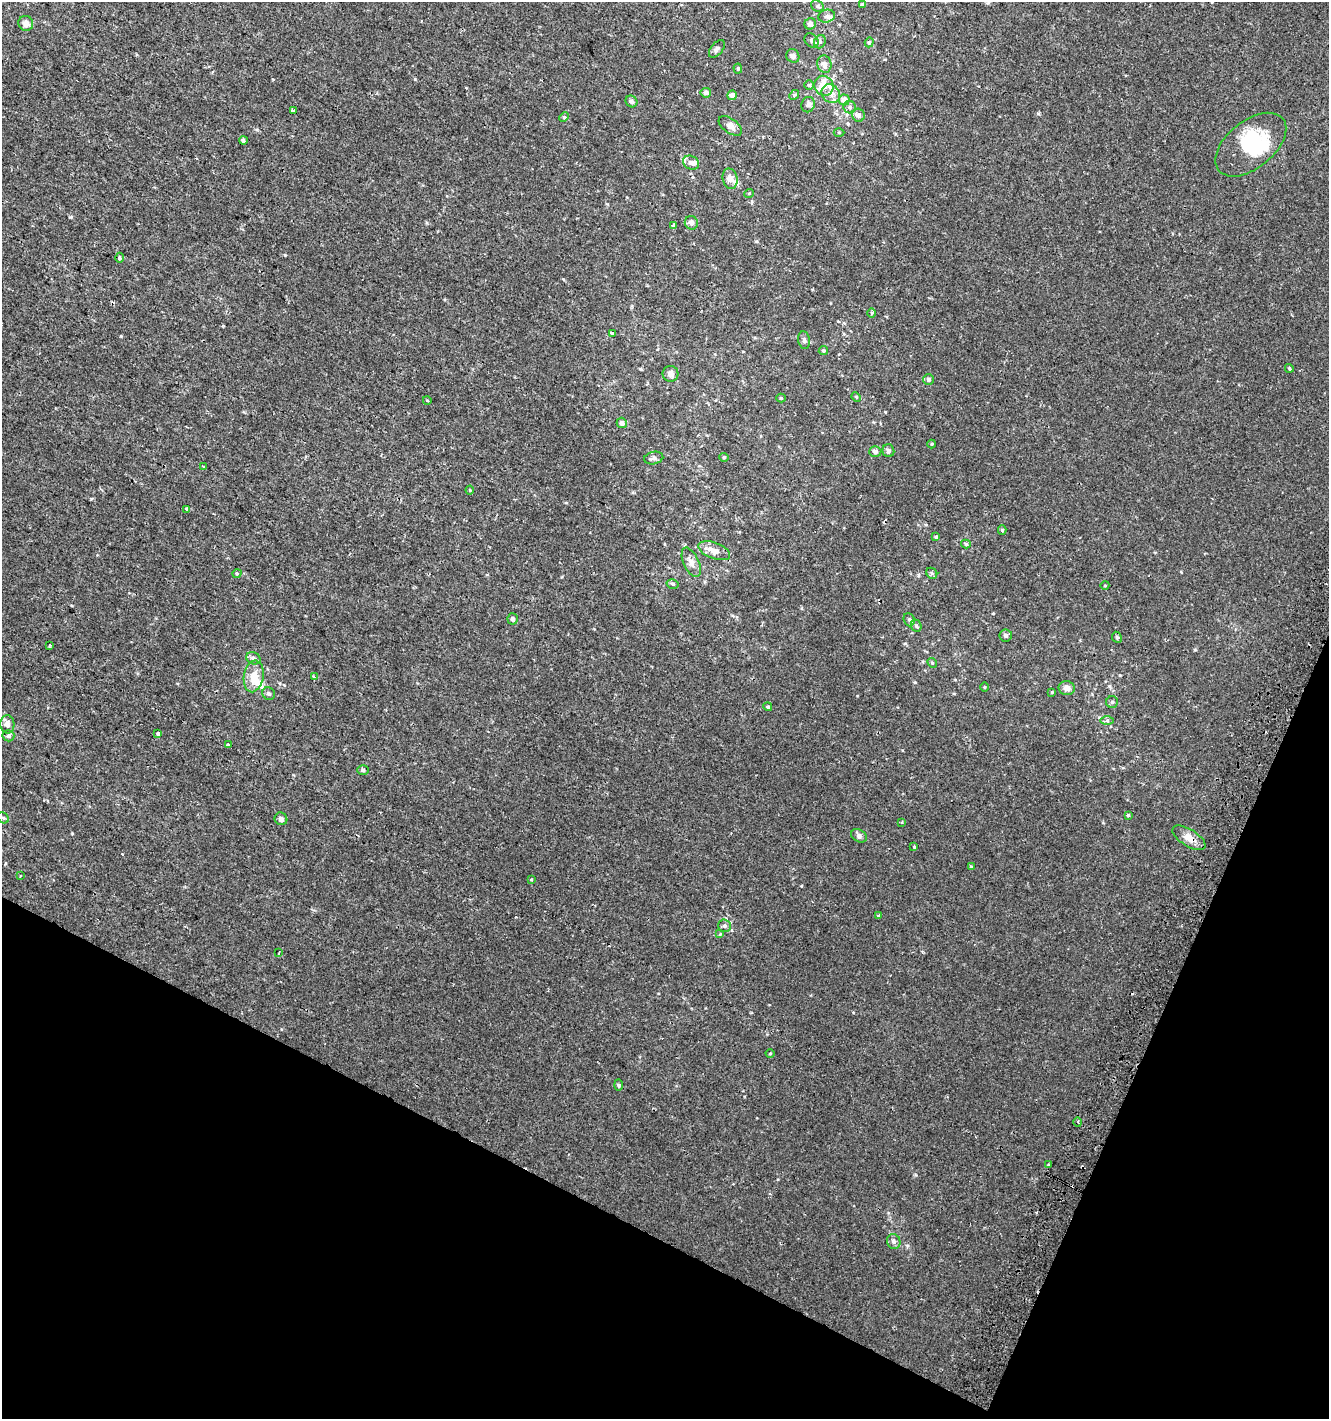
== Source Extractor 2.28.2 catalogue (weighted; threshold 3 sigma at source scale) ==
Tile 15 of 4 x 4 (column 3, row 4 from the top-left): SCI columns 2965-4291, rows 19-1435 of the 5862 x 5711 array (HDU 1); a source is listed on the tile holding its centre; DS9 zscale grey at full resolution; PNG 1331 x 1421 px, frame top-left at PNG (2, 2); each listed source drawn as its Kron ellipse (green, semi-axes under 4 px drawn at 4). Shown black and unused: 21% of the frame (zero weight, under 2 of 3 exposures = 2% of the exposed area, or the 3 px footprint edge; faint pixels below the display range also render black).
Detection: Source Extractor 2.28.2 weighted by HDU 2 'WHT'; one run over the whole footprint, this tile lists its part. Background 0.00273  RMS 0.0027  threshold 0.012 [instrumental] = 3 sigma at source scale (4.5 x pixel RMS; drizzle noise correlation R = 1.50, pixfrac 1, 0.0396/0.0396 arcsec/px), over >= 5 px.
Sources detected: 115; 3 inside a brighter object's white glare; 4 cosmic-ray / hot-pixel residue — neither listed nor drawn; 4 inside a brighter listed object's ellipse — not listed separately; the other 104 listed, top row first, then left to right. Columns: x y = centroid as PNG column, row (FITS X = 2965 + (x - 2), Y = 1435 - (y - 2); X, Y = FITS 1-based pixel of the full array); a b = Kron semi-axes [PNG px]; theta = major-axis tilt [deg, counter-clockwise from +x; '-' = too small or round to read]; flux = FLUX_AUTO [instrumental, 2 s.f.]
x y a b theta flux
862 4 4 4 - 0.31
818 6 7 5 -39 0.45
827 16 8 6 16 0.88
26 23 7 7 - 1.4
810 24 6 5 - 0.88
812 40 8 6 -46 0.72
820 42 7 5 68 0.6
869 42 5 4 - 0.34
717 49 10 6 51 0.75
793 56 7 6 - 0.83
824 64 9 7 -75 1.3
738 68 5 4 - 0.33
809 85 4 4 - 0.37
824 86 10 9 - 2.8
706 93 5 5 - 0.92
831 94 10 8 -48 1.5
732 95 5 4 - 1.5
794 95 5 4 - 0.31
844 100 5 5 - 2.3
631 101 6 5 - 0.49
808 105 8 6 69 1
850 107 6 6 - 0.72
293 111 3 3 - 4
858 115 7 6 - 1
564 117 5 4 - 0.28
730 126 13 7 -37 1.4
839 133 5 3 - 0.24
243 140 4 4 - 0.64
1251 145 41 23 39 13
691 163 8 6 -29 1.1
730 179 10 7 -77 1.6
749 193 5 3 - 0.21
691 223 7 6 - 1.2
674 225 3 3 - 1.6
120 258 5 3 - 0.75
871 313 5 3 - 0.35
613 333 4 3 - 1.6
804 340 9 6 -82 0.66
823 351 5 4 - 0.33
1289 368 4 3 - 0.3
671 374 8 7 - 1.2
928 379 5 5 - 0.64
856 397 5 4 - 0.29
781 398 4 4 - 0.22
427 400 4 3 - 0.21
622 423 5 5 - 0.92
932 444 4 4 - 0.23
875 451 6 5 - 0.79
888 451 6 6 - 0.62
724 457 5 4 - 0.26
654 458 10 6 11 0.77
203 466 3 2 - 0.24
470 490 4 4 - 0.25
187 509 4 3 - 0.55
1002 530 4 4 - 0.47
936 537 4 4 - 0.41
966 544 5 4 - 0.42
714 551 17 8 -21 2.4
691 562 16 7 -65 1.6
237 573 5 3 - 0.24
932 573 6 5 - 0.39
673 584 6 4 -14 0.42
1105 585 4 3 - 0.2
513 619 5 5 - 0.68
909 620 7 5 -69 0.49
916 626 6 5 - 0.48
1006 635 6 6 - 0.56
1117 637 6 4 -65 0.47
49 645 3 3 - 0.66
253 658 7 6 - 0.72
932 663 5 4 - 0.29
254 676 16 10 80 3.6
314 677 4 3 - 0.89
984 687 5 3 - 0.22
1067 688 8 7 - 1.2
1052 692 4 3 - 0.23
269 694 7 6 - 0.58
1112 702 6 6 - 0.47
768 707 4 4 - 0.39
1107 721 6 4 0 0.45
7 724 9 7 -87 1.3
158 734 3 3 - 1
8 736 6 5 - 0.85
228 745 3 3 - 2.4
363 770 6 5 - 0.45
1128 815 4 4 - 0.35
3 818 6 5 - 0.41
281 819 6 6 - 0.92
902 822 3 3 - 0.35
859 836 8 6 -28 0.76
1189 838 19 8 -32 2.7
914 847 3 2 - 0.48
971 867 3 3 - 0.81
20 876 3 2 - 0.19
531 880 3 3 - 0.32
878 915 3 2 - 0.37
724 926 6 6 - 0.66
720 934 4 4 - 0.19
279 953 3 2 - 0.29
770 1053 4 3 - 0.2
618 1085 6 4 -88 0.32
1078 1122 5 3 - 0.27
1049 1165 3 3 - 0.54
894 1241 7 6 - 0.71
Overlapping masked pixels (flux is a lower limit): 1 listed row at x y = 1189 838
Unlisted compact peaks at least as high as the median listed source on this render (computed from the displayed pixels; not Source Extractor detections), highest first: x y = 285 255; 71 217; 121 336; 415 79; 72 833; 801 886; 1038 113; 916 1175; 257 130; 273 79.